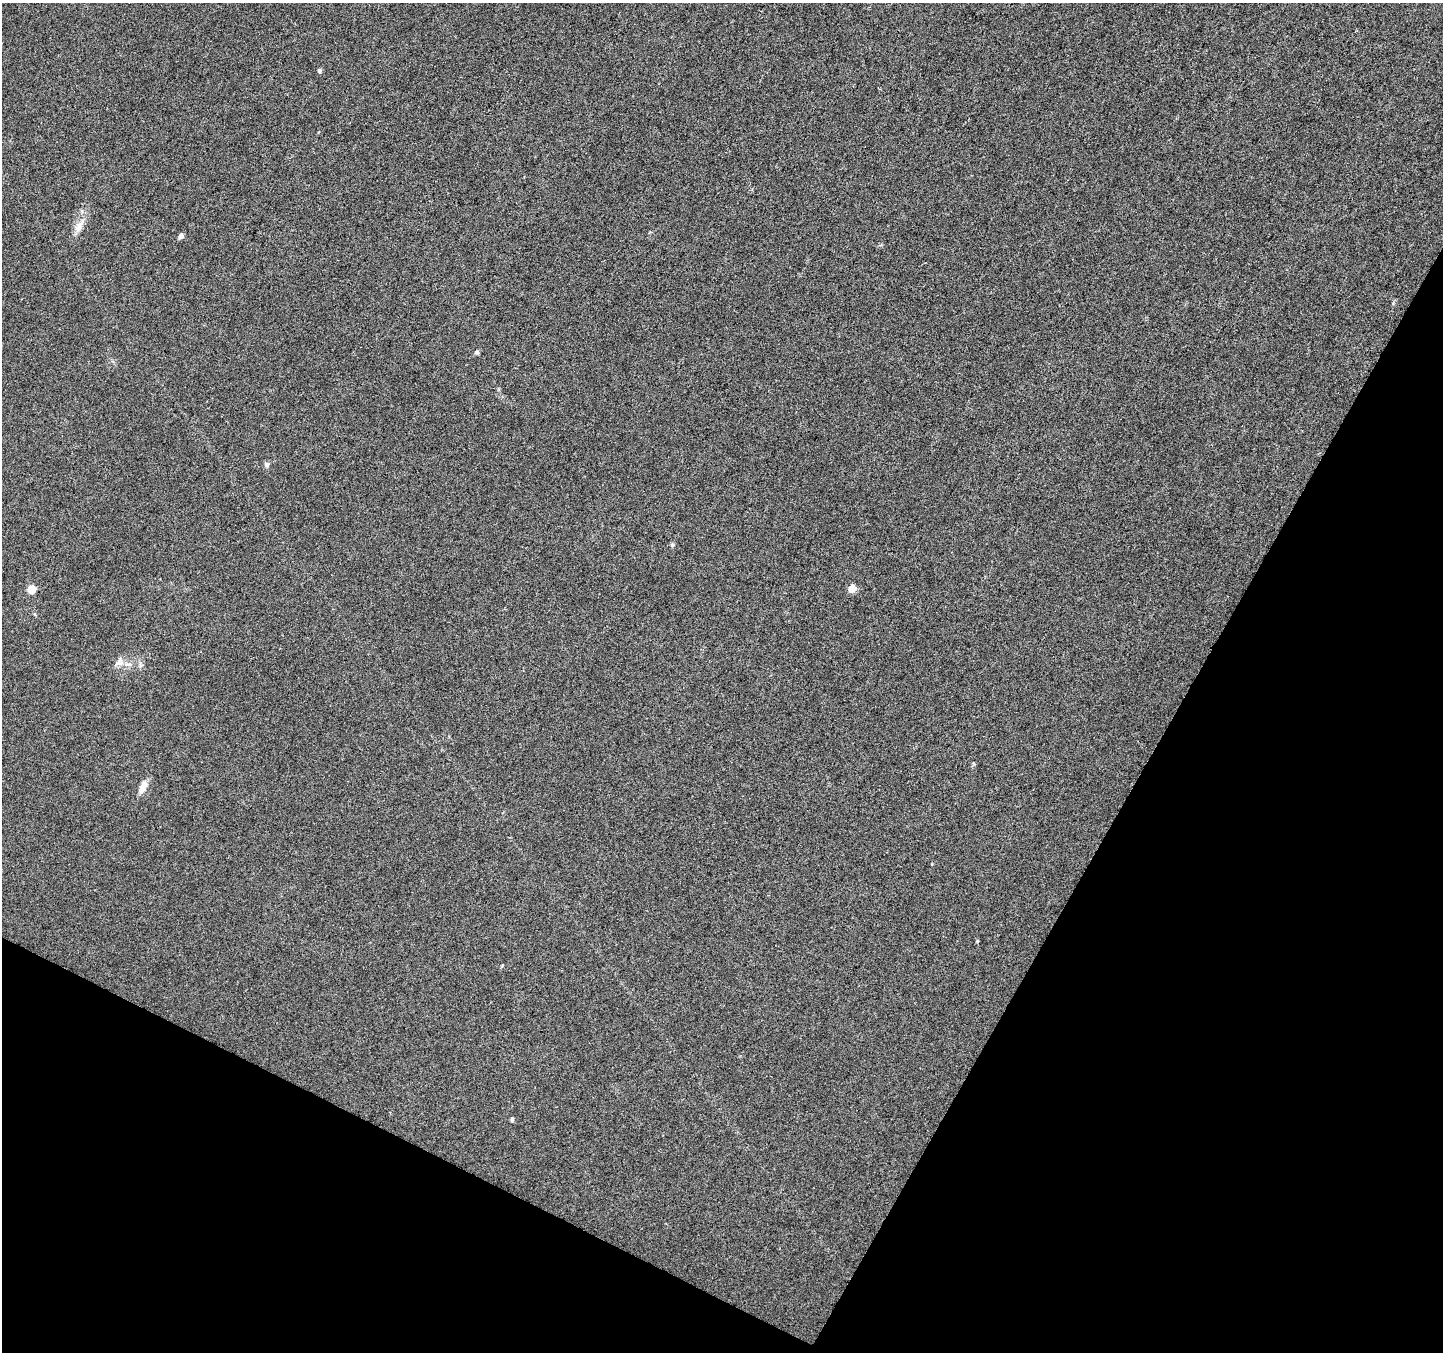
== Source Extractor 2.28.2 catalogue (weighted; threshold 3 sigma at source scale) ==
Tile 15 of 4 x 4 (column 3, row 4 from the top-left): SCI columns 2882-4322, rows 201-1550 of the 5771 x 5868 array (HDU 1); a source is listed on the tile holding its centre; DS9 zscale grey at full resolution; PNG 1445 x 1354 px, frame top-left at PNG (2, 3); no overlay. Shown black and unused: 27% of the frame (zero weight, under 3 of 6 exposures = <1% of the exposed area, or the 3 px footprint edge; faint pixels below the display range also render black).
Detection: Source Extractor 2.28.2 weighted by HDU 2 'WHT'; one run over the whole footprint, this tile lists its part. Background 0.00617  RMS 0.0033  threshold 0.0134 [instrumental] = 3 sigma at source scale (4.09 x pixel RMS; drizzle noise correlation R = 1.36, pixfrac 0.8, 0.0396/0.0396 arcsec/px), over >= 5 px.
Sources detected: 15; all 15 listed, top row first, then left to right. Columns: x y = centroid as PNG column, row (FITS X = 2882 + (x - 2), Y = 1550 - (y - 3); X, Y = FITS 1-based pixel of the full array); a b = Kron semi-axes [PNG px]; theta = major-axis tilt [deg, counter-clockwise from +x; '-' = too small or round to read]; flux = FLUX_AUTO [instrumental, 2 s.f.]
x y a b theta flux
319 71 6 5 - 0.6
79 226 25 8 59 3.1
181 236 6 5 - 1.1
477 352 6 5 - 0.65
266 464 8 6 -2 0.67
672 545 5 5 - 0.53
852 588 6 6 - 3.6
31 589 6 6 - 4.7
121 662 15 4 -88 1.1
128 664 9 3 5 0.71
141 665 6 5 - 0.68
143 787 15 7 63 3
932 864 4 3 - 0.21
977 941 4 3 - 0.29
512 1119 5 4 - 0.59